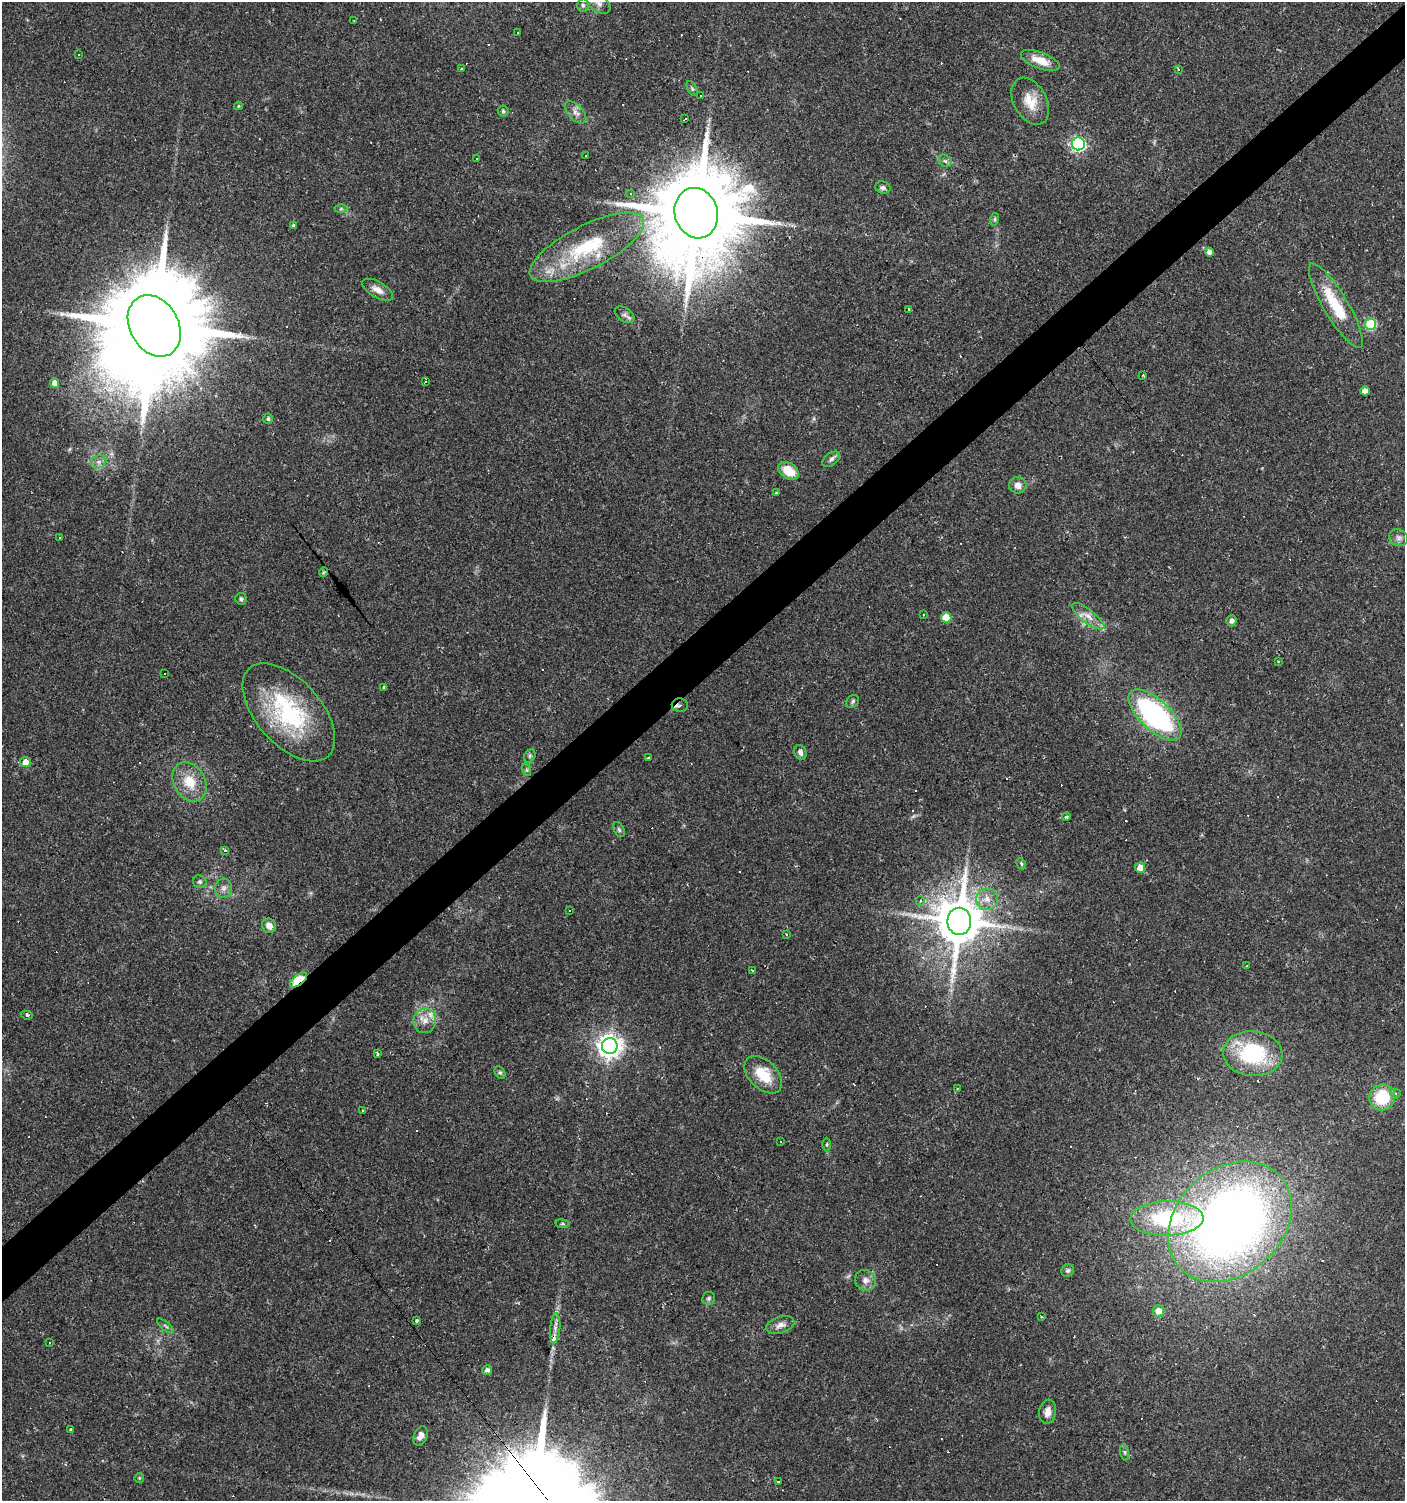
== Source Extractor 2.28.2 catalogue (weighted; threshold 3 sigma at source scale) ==
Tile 10 of 4 x 4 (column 2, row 3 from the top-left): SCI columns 1541-2943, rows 1500-2998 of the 5951 x 5996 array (HDU 1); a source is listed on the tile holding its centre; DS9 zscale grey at full resolution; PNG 1407 x 1503 px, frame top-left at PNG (2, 2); each listed source drawn as its Kron ellipse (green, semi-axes under 4 px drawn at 4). Shown black and unused: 4% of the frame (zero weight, under 2 of 3 exposures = <1% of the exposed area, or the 3 px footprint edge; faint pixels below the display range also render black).
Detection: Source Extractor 2.28.2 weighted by HDU 2 'WHT'; one run over the whole footprint, this tile lists its part. Background 0.0314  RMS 0.0036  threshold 0.0161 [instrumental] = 3 sigma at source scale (4.5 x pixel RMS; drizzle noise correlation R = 1.50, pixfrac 1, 0.0396/0.0396 arcsec/px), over >= 5 px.
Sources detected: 196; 78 cosmic-ray / hot-pixel residue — neither listed nor drawn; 5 inside a brighter listed object's ellipse — not listed separately; the other 113 listed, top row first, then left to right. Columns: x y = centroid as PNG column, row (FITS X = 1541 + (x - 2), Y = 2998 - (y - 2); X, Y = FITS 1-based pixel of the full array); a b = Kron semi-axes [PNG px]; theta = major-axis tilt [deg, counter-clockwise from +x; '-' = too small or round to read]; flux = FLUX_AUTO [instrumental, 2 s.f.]
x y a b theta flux
599 4 13 8 -35 2.2
583 5 7 5 -85 0.84
354 20 3 2 - 0.26
518 33 3 3 - 0.71
79 54 3 3 - 0.66
1040 60 20 8 -21 6.4
462 69 3 3 - 1.4
1178 69 4 3 - 0.45
692 88 8 4 -63 0.61
701 96 3 3 - 0.62
1030 101 25 16 -61 7.1
238 106 4 4 - 0.38
503 111 5 5 - 0.6
576 112 13 7 -47 2.1
685 119 3 2 - 0.45
1078 144 6 6 - 80
586 156 3 2 - 0.54
477 158 3 3 - 2.5
945 161 7 5 -44 0.75
883 188 7 6 - 1
630 194 4 3 - 0.43
341 209 6 4 2 0.53
696 213 25 21 -73 7200
995 219 6 4 72 0.54
293 225 3 3 - 0.94
587 247 63 22 27 30
1209 252 4 4 - 1.6
378 290 17 8 -30 2.8
1336 306 48 12 -59 16
909 309 4 3 - 2.5
625 315 11 6 -35 1.3
1370 324 6 5 - 26
154 326 32 24 -61 12000
1143 375 3 2 - 0.36
425 381 3 3 - 0.54
54 383 5 4 - 2.7
1365 391 4 4 - 2.2
268 419 5 4 - 0.74
831 459 10 6 37 1.2
99 462 8 6 20 1.5
788 471 11 7 -35 7.7
1018 485 8 8 - 2.5
776 493 4 4 - 0.4
59 537 3 3 - 0.78
1399 538 10 8 -24 1.5
324 572 5 3 - 0.29
241 599 6 5 - 0.82
923 615 3 3 - 1.2
1088 616 20 6 -38 3.2
946 617 5 5 - 8.1
1231 621 5 5 - 1.5
1278 662 3 3 - 0.34
165 674 2 2 - 0.28
384 687 3 3 - 0.51
853 701 7 5 47 0.81
680 705 8 6 -1 1.5
289 712 59 32 -48 41
1155 715 33 15 -43 67
800 752 8 6 -66 1.5
530 756 7 5 61 0.75
648 758 3 3 - 1.9
25 762 5 5 - 3.9
527 770 6 4 -72 0.61
190 782 21 15 -60 8.6
1066 817 4 4 - 0.53
619 830 8 5 -63 0.72
225 851 3 3 - 3
1021 864 6 4 -62 0.64
1140 868 5 5 - 3
200 882 7 6 - 0.79
224 888 9 8 - 1.7
987 899 11 10 - 3.4
921 901 5 4 - 1
569 910 3 2 - 0.39
959 921 13 12 - 1800
269 926 7 6 - 2.4
786 934 3 3 - 0.87
1247 966 3 2 - 0.3
752 970 3 2 - 0.29
298 980 10 5 39 19
27 1015 6 4 -11 0.58
425 1021 12 11 - 3.3
610 1046 8 8 - 290
377 1054 3 3 - 1
1253 1054 30 22 -5 30
500 1072 7 5 -62 0.64
763 1075 22 14 -45 10
957 1088 3 2 - 0.42
1395 1093 5 4 - 0.76
1382 1097 13 12 - 15
362 1110 3 2 - 0.42
781 1141 3 2 - 0.3
827 1144 7 3 90 0.44
1167 1218 37 17 1 33
1230 1222 68 53 42 340
562 1224 7 3 -8 0.55
1068 1270 7 6 - 0.79
865 1280 11 10 - 2.4
709 1298 6 6 - 0.75
1159 1311 6 5 - 3.7
1041 1317 3 2 - 0.39
417 1321 3 3 - 0.96
780 1325 14 8 18 2.2
166 1326 10 3 -40 0.62
555 1328 15 5 85 1.9
50 1342 3 3 - 0.56
487 1370 5 5 - 1.3
1048 1412 12 8 81 2.7
71 1430 3 3 - 3.1
420 1436 10 6 67 2.1
1125 1452 8 4 -82 0.74
139 1478 5 4 - 0.41
778 1481 2 2 - 0.42
Overlapping masked pixels (flux is a lower limit): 4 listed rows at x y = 696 213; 154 326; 680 705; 298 980